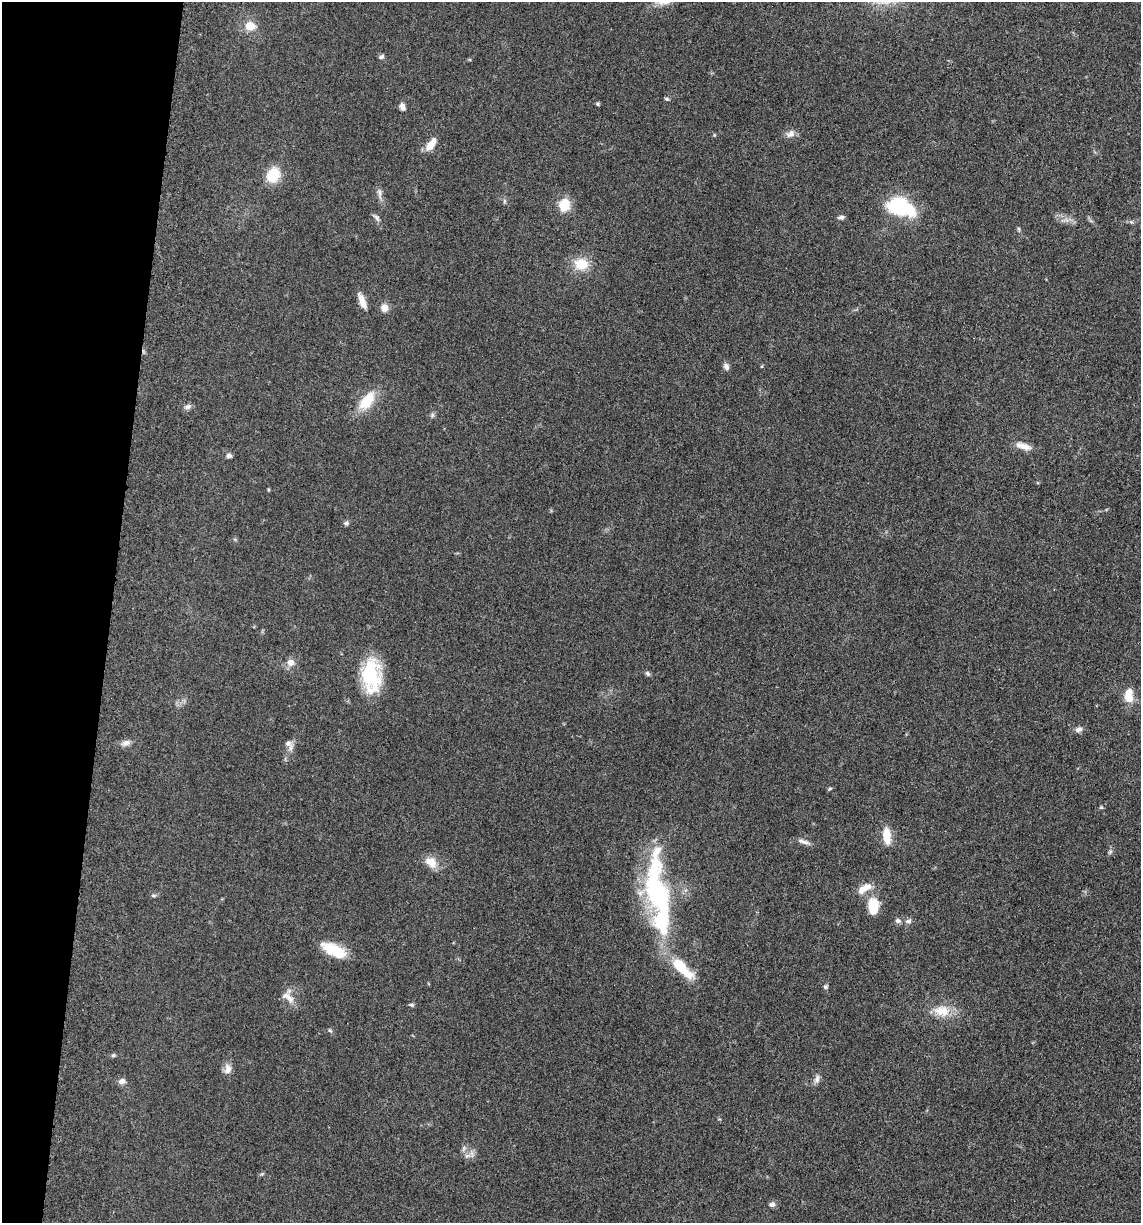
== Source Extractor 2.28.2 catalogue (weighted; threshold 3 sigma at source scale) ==
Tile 9 of 4 x 4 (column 1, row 3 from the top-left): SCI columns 247-1385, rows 1243-2463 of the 4980 x 4921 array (HDU 1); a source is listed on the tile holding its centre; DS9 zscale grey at full resolution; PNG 1143 x 1225 px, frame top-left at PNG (2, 2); no overlay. Shown black and unused: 10% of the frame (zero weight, under 3 of 5 exposures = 4% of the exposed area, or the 3 px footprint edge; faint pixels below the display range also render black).
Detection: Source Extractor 2.28.2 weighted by HDU 2 'WHT'; one run over the whole footprint, this tile lists its part. Background 0.0562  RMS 0.0059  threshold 0.0267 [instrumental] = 3 sigma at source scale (4.5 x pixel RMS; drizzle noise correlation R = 1.50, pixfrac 1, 0.05/0.05 arcsec/px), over >= 5 px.
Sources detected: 65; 3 inside a brighter listed object's ellipse — not listed separately; the other 62 listed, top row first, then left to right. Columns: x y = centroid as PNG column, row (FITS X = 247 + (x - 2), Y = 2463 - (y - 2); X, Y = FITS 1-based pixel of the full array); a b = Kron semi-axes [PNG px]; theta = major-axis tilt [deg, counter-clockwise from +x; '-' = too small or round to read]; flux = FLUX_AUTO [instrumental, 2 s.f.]
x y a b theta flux
250 26 10 9 - 8.7
381 57 8 5 32 1.3
667 99 6 4 -16 0.99
597 104 5 4 - 0.81
402 106 9 6 -70 2.6
790 134 13 9 24 3.5
714 135 4 4 - 0.6
430 145 14 10 52 6.1
273 175 12 9 62 24
379 193 17 5 -82 2.8
504 201 7 4 89 0.96
564 205 6 5 - 47
900 207 32 18 -18 42
841 217 8 5 3 1.7
376 218 11 6 -50 2
1131 222 6 5 - 1.1
1018 229 7 5 -75 0.98
581 264 16 13 0 13
362 301 19 7 -70 5.7
384 308 9 8 - 4.7
726 366 9 7 -68 2.3
367 401 27 14 51 16
188 407 10 7 25 2
432 415 7 6 - 1.3
1023 446 22 8 -17 5.7
229 455 7 6 - 1.8
268 490 5 3 - 0.58
346 523 6 6 - 1.4
291 662 9 8 - 4.5
648 674 7 5 -46 1.3
371 675 38 20 -87 37
1129 692 11 9 58 5.9
1078 729 11 7 29 2.4
126 743 13 8 18 3.1
289 745 17 8 -64 3.5
830 788 6 4 20 0.73
1101 807 5 5 - 0.73
887 836 17 8 -83 11
805 842 12 6 -6 2.6
1110 852 8 5 65 1.2
431 862 16 11 -42 8
864 888 20 9 33 7.3
657 893 79 26 -83 110
153 895 7 4 -5 1.1
874 906 20 13 89 14
898 921 9 6 -10 2
909 921 8 7 - 1.9
334 950 28 12 -26 18
682 968 34 11 -44 23
826 987 6 5 - 1.2
289 998 17 9 -48 5.5
412 1005 6 5 - 1
942 1011 23 14 -6 12
330 1030 6 5 - 0.89
113 1055 6 4 -18 0.83
228 1069 14 9 83 4.1
817 1079 12 7 74 2.6
122 1081 9 7 5 2.7
463 1148 9 4 81 1.5
467 1156 10 6 17 2.5
262 1174 6 5 - 0.82
772 1204 9 6 5 2.1